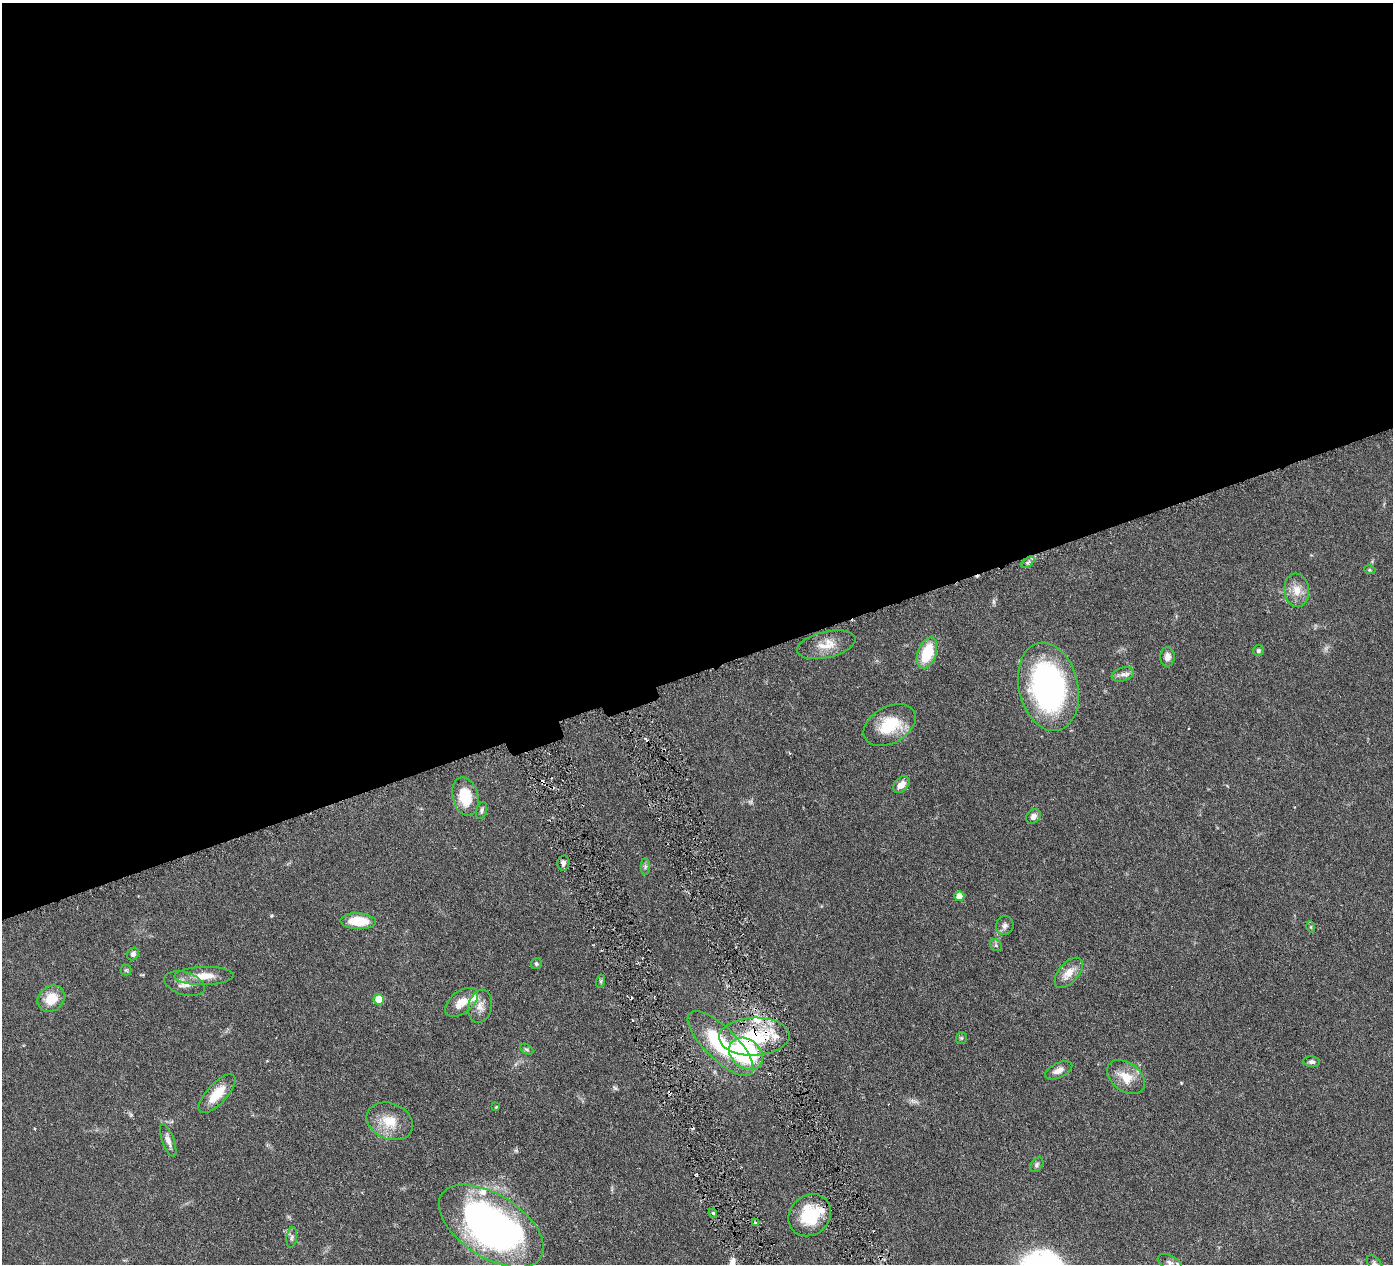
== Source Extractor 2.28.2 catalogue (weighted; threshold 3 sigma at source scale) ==
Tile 2 of 4 x 4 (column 2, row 1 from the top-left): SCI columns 1398-2788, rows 4087-5348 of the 5578 x 5520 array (HDU 1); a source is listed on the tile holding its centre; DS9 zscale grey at full resolution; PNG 1395 x 1266 px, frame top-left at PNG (2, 3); each listed source drawn as its Kron ellipse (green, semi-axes under 4 px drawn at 4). Shown black and unused: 53% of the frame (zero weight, under 3 of 6 exposures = <1% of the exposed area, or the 3 px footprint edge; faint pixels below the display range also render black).
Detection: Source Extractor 2.28.2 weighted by HDU 2 'WHT'; one run over the whole footprint, this tile lists its part. Background 0.0851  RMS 0.0036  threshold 0.0146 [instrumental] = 3 sigma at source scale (4.09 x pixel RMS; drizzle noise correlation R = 1.36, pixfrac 0.8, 0.05/0.05 arcsec/px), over >= 5 px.
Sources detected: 60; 3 cosmic-ray / hot-pixel residue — neither listed nor drawn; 5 inside a brighter listed object's ellipse — not listed separately; the other 52 listed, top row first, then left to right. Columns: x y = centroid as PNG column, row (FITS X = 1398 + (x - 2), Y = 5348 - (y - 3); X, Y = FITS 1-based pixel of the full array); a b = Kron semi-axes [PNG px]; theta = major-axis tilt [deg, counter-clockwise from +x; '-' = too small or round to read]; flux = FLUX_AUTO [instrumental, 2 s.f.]
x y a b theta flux
1028 562 7 4 37 0.72
1370 570 5 3 - 0.35
1297 590 17 12 -83 4.2
826 645 30 13 13 5.5
1258 651 5 5 - 0.6
927 653 16 9 71 13
1167 657 10 7 88 1.8
1123 674 11 6 19 1.5
1048 687 45 29 -77 81
890 725 28 18 29 12
901 784 10 6 48 2.7
465 797 20 12 -76 11
481 810 9 5 73 0.71
1033 816 8 6 45 1.6
563 863 7 6 - 1
645 867 8 4 89 0.72
959 896 5 5 - 3.6
358 921 18 8 -2 9
1005 926 9 9 - 1.3
1311 927 6 3 -72 0.39
996 945 6 5 - 0.6
133 954 6 5 - 1.1
536 964 6 5 - 0.62
126 970 5 5 - 0.45
1069 973 18 10 49 4.2
204 976 29 9 1 5.3
601 981 6 4 72 0.53
185 983 21 11 -16 3.9
51 999 14 12 41 6.7
379 999 5 5 - 5.8
461 1002 19 11 38 4.7
480 1006 17 11 76 2.9
754 1037 35 19 2 23
961 1038 6 5 - 0.53
720 1043 43 16 -44 24
526 1049 7 5 -26 0.52
746 1054 18 14 -39 39
1312 1062 8 5 -5 0.92
1059 1070 14 7 25 2.2
1126 1077 21 14 -37 6.2
217 1094 25 10 47 6.9
496 1107 4 3 - 0.28
390 1121 24 18 -23 7.9
168 1140 17 6 -69 1.9
1037 1165 8 5 53 0.75
713 1213 5 4 - 0.56
810 1215 22 19 43 17
755 1223 4 3 - 0.36
491 1226 59 31 -33 140
292 1237 10 5 82 0.94
1170 1262 13 7 -24 1.4
1375 1264 10 6 -53 1
Overlapping masked pixels (flux is a lower limit): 3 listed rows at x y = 754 1037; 746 1054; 810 1215
Isophote crosses this tile's border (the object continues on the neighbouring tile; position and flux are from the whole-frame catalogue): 1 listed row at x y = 1375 1264